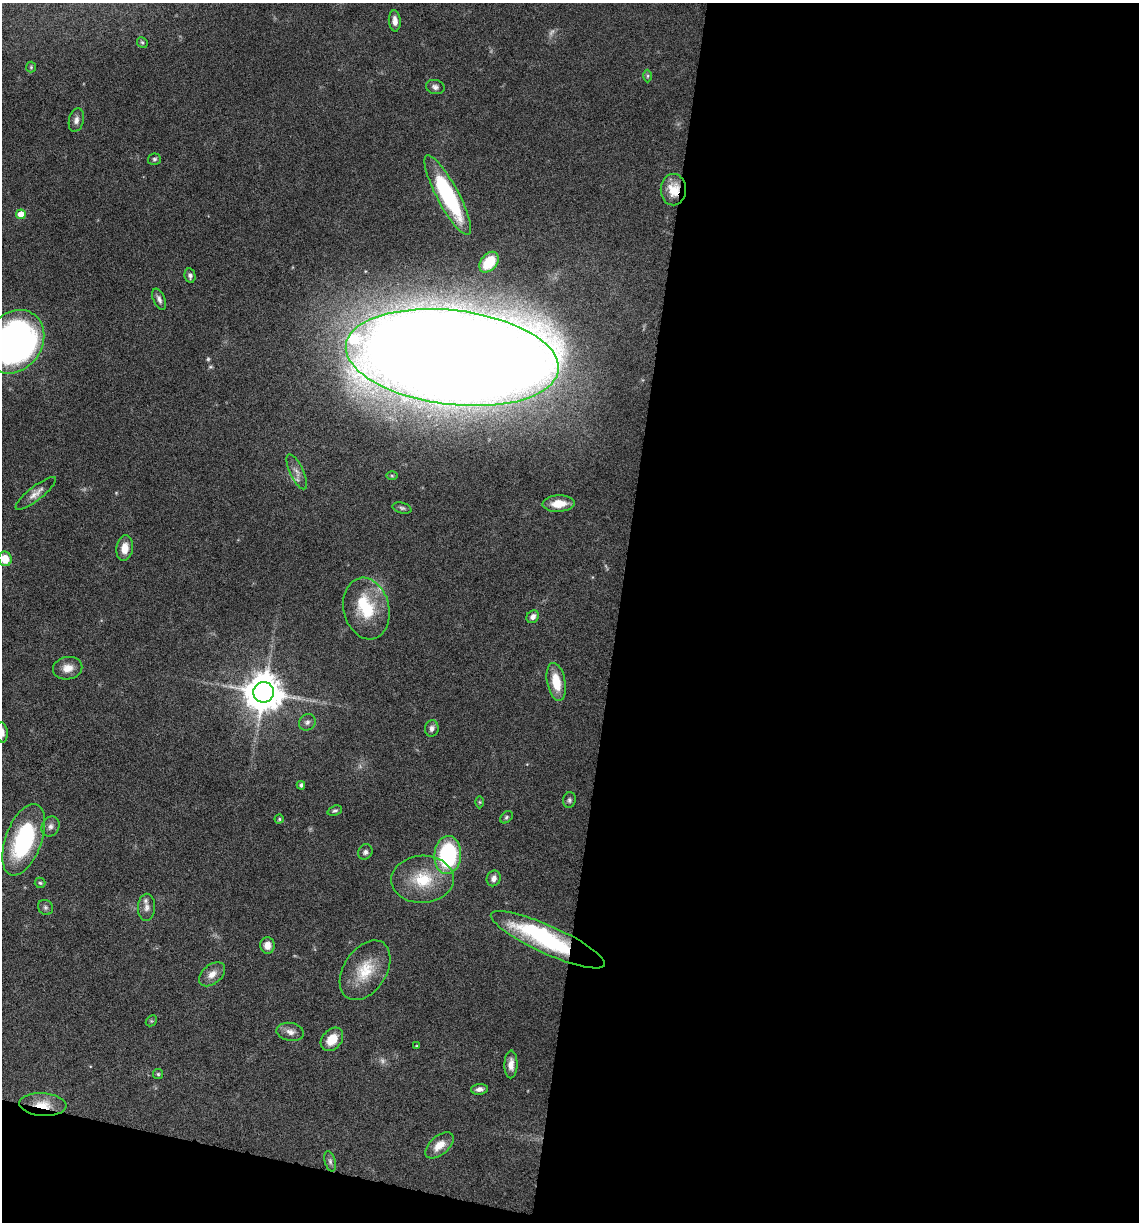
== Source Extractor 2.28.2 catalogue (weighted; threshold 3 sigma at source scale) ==
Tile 16 of 4 x 4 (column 4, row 4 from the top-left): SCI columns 3649-4785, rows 1-1220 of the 4903 x 4881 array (HDU 1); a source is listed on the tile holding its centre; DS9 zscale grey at full resolution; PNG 1141 x 1224 px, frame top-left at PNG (2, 3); each listed source drawn as its Kron ellipse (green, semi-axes under 4 px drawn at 4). Shown black and unused: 48% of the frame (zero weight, under 10 of 20 exposures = <1% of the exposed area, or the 3 px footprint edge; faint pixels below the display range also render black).
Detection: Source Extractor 2.28.2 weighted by HDU 2 'WHT'; one run over the whole footprint, this tile lists its part. Background 0.0404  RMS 0.0025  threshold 0.0103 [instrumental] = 3 sigma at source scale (4.09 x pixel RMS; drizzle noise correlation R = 1.36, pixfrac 0.8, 0.05/0.05 arcsec/px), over >= 5 px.
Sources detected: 67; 3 too faint to see at this stretch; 3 inside a brighter object's white glare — neither listed nor drawn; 2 inside a brighter listed object's ellipse — not listed separately; the other 59 listed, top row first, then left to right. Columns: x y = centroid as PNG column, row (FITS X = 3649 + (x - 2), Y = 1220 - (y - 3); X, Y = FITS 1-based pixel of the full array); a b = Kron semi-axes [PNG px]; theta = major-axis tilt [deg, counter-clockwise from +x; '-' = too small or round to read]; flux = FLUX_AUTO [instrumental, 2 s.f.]
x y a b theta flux
395 21 10 6 -86 1.5
142 42 6 5 - 0.39
31 67 5 5 - 0.32
647 76 6 4 89 0.35
435 87 9 7 -13 0.83
76 120 12 7 76 1.2
154 159 6 5 - 0.45
673 190 16 12 89 4.8
448 195 44 11 -62 28
21 214 5 5 - 3.6
489 262 12 8 50 6.1
190 276 7 5 -80 0.71
159 299 11 5 -67 0.93
14 342 34 27 54 110
452 357 107 47 -7 2100
297 472 19 6 -65 1.5
392 476 6 4 -1 0.29
36 493 25 7 38 1.9
559 504 16 8 3 4.2
402 508 9 5 -15 0.57
125 548 13 8 81 2.8
5 559 7 6 - 3.8
366 609 31 22 -76 11
533 617 7 5 48 1.2
68 668 15 11 11 2.5
556 682 19 9 -79 5.5
264 692 10 10 - 690
307 722 9 7 43 0.79
432 728 8 7 - 0.94
2 732 10 5 -85 1.1
301 785 4 4 - 0.59
569 800 8 6 79 0.57
480 802 6 4 -89 0.27
335 811 7 5 20 0.45
506 817 7 5 43 0.44
279 819 4 4 - 0.32
50 826 10 8 58 1.1
24 840 37 18 70 24
365 852 8 7 - 0.73
448 855 19 13 85 23
494 878 8 7 - 1.2
423 879 31 23 3 10
40 883 5 5 - 0.37
45 907 8 7 - 0.58
146 907 14 8 88 1.3
548 940 62 14 -24 32
267 945 8 7 - 1.9
365 970 33 21 57 7.8
212 974 15 9 40 2.1
151 1021 6 4 44 0.31
290 1032 14 9 -11 1.5
332 1039 13 9 48 3.9
416 1046 4 3 - 0.2
511 1064 14 6 89 1.9
158 1074 5 5 - 0.34
479 1089 8 5 6 1
43 1105 23 11 -4 4.7
439 1145 17 9 41 3.2
330 1161 10 5 -74 0.68
Overlapping masked pixels (flux is a lower limit): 3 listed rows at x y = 673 190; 548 940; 43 1105
Isophote crosses this tile's border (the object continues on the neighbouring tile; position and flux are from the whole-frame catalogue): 3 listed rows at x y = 14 342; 5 559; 2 732